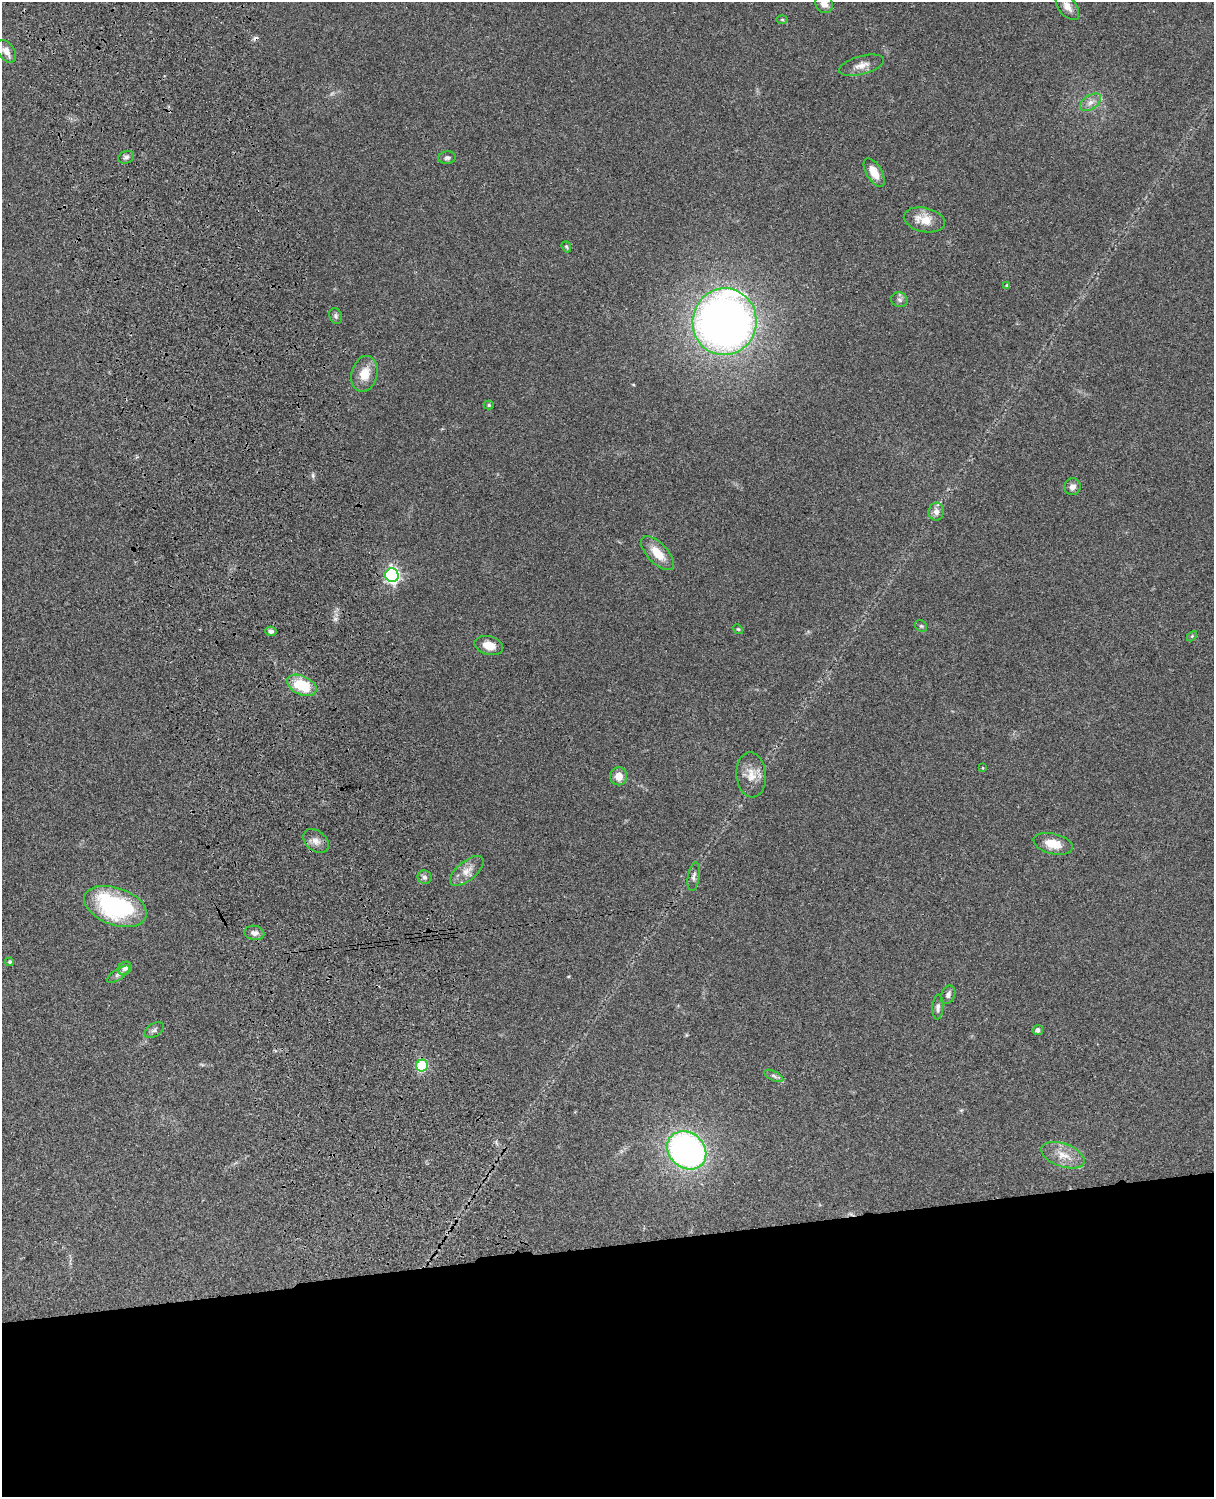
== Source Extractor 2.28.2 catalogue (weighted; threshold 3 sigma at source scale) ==
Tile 11 of 4 x 3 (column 3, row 3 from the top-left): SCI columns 2545-3756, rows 278-1772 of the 5087 x 4927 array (HDU 1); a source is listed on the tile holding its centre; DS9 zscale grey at full resolution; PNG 1216 x 1499 px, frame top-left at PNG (2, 2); each listed source drawn as its Kron ellipse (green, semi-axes under 4 px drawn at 4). Shown black and unused: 17% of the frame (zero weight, under 3 of 4 exposures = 6% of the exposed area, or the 3 px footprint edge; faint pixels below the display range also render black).
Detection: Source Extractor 2.28.2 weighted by HDU 2 'WHT'; one run over the whole footprint, this tile lists its part. Background 0.0986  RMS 0.0064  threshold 0.0289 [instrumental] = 3 sigma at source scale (4.5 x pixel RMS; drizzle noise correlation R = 1.50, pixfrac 1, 0.05/0.05 arcsec/px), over >= 5 px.
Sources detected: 49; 1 cosmic-ray / hot-pixel residue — neither listed nor drawn; the other 48 listed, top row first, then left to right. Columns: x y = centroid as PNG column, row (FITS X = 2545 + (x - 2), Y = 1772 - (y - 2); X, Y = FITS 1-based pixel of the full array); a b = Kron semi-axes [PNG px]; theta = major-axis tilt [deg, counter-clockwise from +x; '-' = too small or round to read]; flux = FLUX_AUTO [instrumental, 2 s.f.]
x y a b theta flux
824 4 9 8 - 4.8
1067 6 16 9 -54 5
782 20 6 4 0 0.73
6 51 12 8 -55 4.8
862 65 23 9 15 6
1091 102 11 7 35 3.7
126 157 8 6 18 1.9
447 158 8 6 6 1.7
874 172 16 7 -59 7.7
924 220 21 12 -12 11
566 247 6 4 -68 0.9
1007 286 4 3 - 0.96
899 300 8 7 - 1.9
336 316 8 6 -68 1.5
724 322 33 32 - 460
364 374 18 13 76 11
489 405 5 4 - 0.93
1073 487 8 8 - 3
936 512 9 7 84 3.6
658 553 21 10 -46 11
392 575 7 6 - 180
921 626 6 5 - 1.1
738 629 5 4 - 0.73
271 631 6 4 -14 2
1192 636 6 4 46 0.73
489 646 14 9 -15 7.6
302 685 15 9 -25 25
983 768 4 3 - 0.46
751 775 22 15 -85 9.6
619 776 9 8 - 6.4
316 841 14 10 -40 4.3
1053 844 20 10 -14 11
467 871 20 9 39 6.5
424 877 7 6 - 1.9
694 877 14 6 81 2.4
115 906 32 18 -20 81
254 933 10 7 -9 3.1
10 962 4 4 - 1.3
125 968 7 6 - 2.3
118 974 13 5 35 2.2
948 995 10 6 66 2.5
938 1007 12 5 86 2.1
154 1030 10 6 31 2
1038 1030 5 5 - 2.2
422 1065 6 5 - 42
774 1076 10 4 -27 1.7
687 1150 21 17 -42 230
1063 1155 23 11 -20 9.8
Overlapping masked pixels (flux is a lower limit): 1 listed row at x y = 422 1065
Isophote crosses this tile's border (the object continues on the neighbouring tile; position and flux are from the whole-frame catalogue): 1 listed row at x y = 824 4